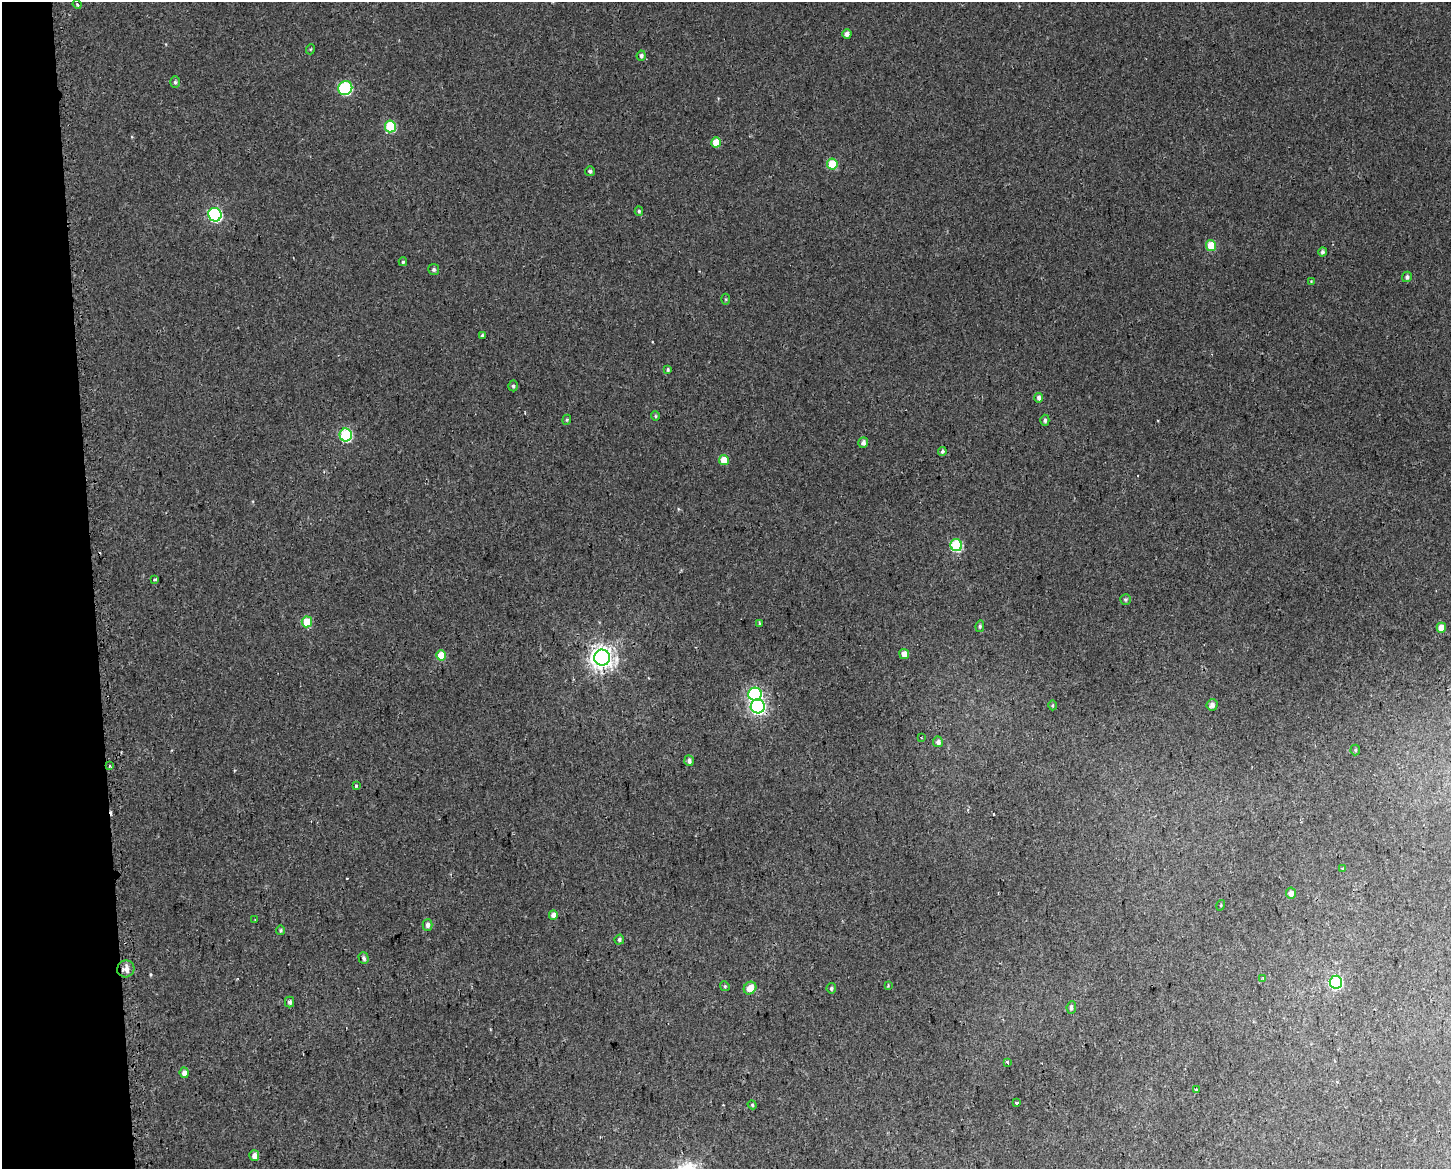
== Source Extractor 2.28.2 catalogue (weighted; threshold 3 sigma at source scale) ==
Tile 4 of 3 x 4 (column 1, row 2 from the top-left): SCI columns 26-1474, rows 2396-3562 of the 4454 x 4791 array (HDU 1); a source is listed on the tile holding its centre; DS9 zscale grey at full resolution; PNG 1453 x 1171 px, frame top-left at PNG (2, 2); each listed source drawn as its Kron ellipse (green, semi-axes under 4 px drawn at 4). Shown black and unused: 6% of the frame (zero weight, under 2 of 3 exposures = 4% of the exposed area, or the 3 px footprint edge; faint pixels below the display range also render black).
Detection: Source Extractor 2.28.2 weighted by HDU 2 'WHT'; one run over the whole footprint, this tile lists its part. Background 0.00163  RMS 0.0027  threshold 0.0124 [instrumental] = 3 sigma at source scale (4.5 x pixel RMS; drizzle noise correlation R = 1.50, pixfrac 1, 0.0396/0.0396 arcsec/px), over >= 5 px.
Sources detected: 75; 1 cosmic-ray / hot-pixel residue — neither listed nor drawn; the other 74 listed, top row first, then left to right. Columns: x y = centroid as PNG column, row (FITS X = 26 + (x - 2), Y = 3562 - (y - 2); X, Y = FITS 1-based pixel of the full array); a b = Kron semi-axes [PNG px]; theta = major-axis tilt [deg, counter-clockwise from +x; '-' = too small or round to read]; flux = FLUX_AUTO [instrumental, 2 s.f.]
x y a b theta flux
77 4 4 3 - 0.3
847 34 5 4 - 1.2
311 49 5 3 - 0.28
641 56 5 4 - 0.61
175 82 6 5 - 0.55
345 88 7 6 - 28
390 126 6 5 - 14
716 142 5 5 - 4.2
832 164 5 5 - 9.1
590 171 5 4 - 0.66
639 211 5 4 - 0.41
215 215 7 6 - 39
1211 246 5 5 - 7.7
1323 252 4 4 - 0.68
403 262 4 3 - 0.39
434 269 5 5 - 0.57
1407 277 5 5 - 0.74
1311 281 3 3 - 0.21
726 299 5 3 - 0.31
482 335 3 3 - 0.65
668 370 4 3 - 0.42
513 386 5 5 - 0.49
1039 398 5 4 - 0.88
655 416 5 4 - 0.33
567 420 5 4 - 0.33
1045 420 5 4 - 0.68
346 435 6 6 - 25
863 443 5 4 - 0.92
942 451 4 4 - 0.67
724 460 5 5 - 4.4
956 545 6 6 - 21
155 579 3 3 - 0.58
1125 600 5 5 - 0.46
307 622 5 5 - 7.1
759 623 3 3 - 0.64
980 626 6 4 82 0.48
1441 628 5 4 - 3.8
904 654 5 5 - 2.2
441 655 5 5 - 5.1
602 658 8 8 - 230
755 694 6 6 - 41
1052 705 5 3 - 0.3
1212 705 6 5 - 1.3
758 706 7 7 - 71
921 738 3 2 - 0.43
938 742 5 5 - 1
1355 750 5 5 - 0.35
689 761 5 4 - 0.89
110 766 4 2 - 0.25
357 786 4 4 - 0.39
1343 868 4 3 - 0.44
1291 893 5 5 - 1.3
1221 905 5 3 - 0.27
553 915 5 4 - 1.5
255 920 2 2 - 0.22
427 925 6 5 - 0.91
281 930 5 4 - 0.42
619 940 5 4 - 0.53
364 958 6 5 - 0.7
126 969 9 8 - 2.1
1263 978 4 3 - 0.34
1336 982 6 6 - 33
888 985 4 3 - 0.25
725 986 5 4 - 0.37
750 988 7 5 46 3.2
831 988 5 4 - 0.45
290 1002 5 4 - 0.88
1071 1007 6 4 85 0.71
1007 1062 3 3 - 0.66
184 1073 5 4 - 1.4
1197 1090 4 3 - 1.3
1016 1103 4 3 - 0.67
752 1105 5 4 - 0.31
254 1156 5 5 - 2
Overlapping masked pixels (flux is a lower limit): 2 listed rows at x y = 758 706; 126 969